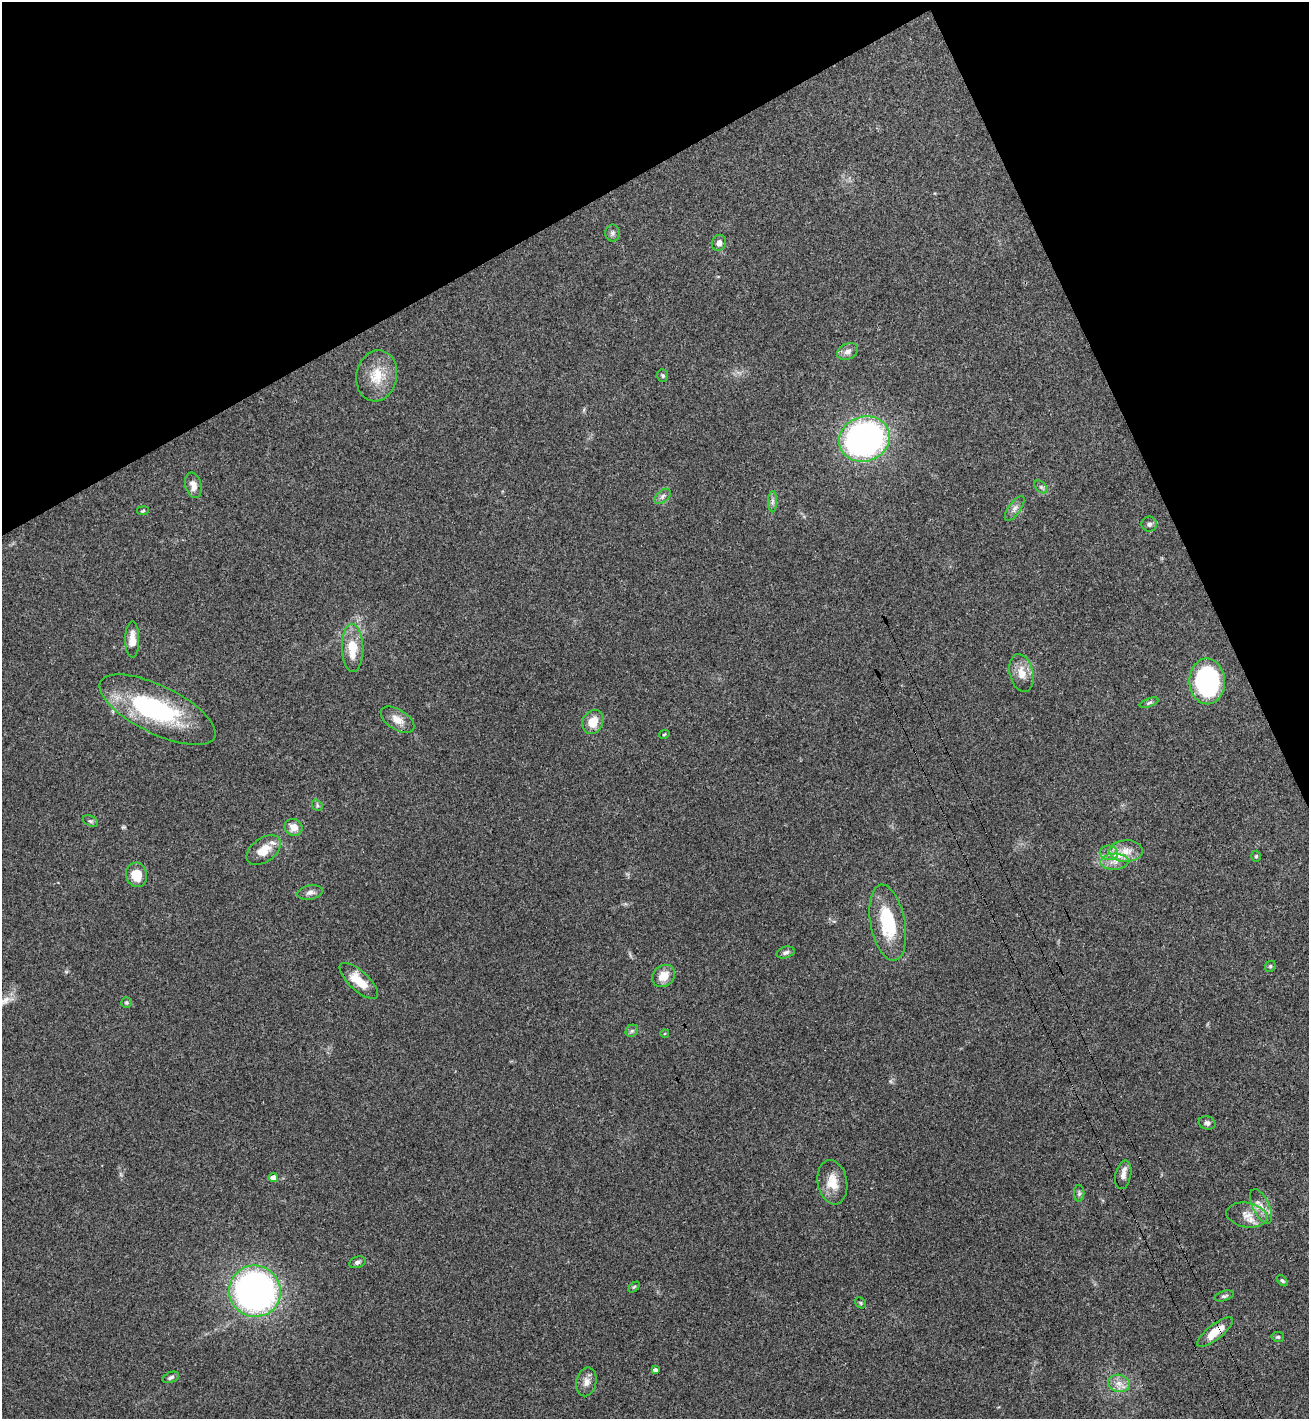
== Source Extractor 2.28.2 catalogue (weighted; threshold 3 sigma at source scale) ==
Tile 3 of 4 x 4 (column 3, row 1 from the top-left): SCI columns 2813-4119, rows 4305-5721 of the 5757 x 5771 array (HDU 1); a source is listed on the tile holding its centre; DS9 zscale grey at full resolution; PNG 1311 x 1421 px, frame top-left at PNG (2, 2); each listed source drawn as its Kron ellipse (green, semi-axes under 4 px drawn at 4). Shown black and unused: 22% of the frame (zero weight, under 3 of 4 exposures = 6% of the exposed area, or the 3 px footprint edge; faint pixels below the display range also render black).
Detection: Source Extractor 2.28.2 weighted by HDU 2 'WHT'; one run over the whole footprint, this tile lists its part. Background 0.0395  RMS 0.0054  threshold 0.0242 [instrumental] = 3 sigma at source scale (4.5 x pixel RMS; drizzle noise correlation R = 1.50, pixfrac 1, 0.05/0.05 arcsec/px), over >= 5 px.
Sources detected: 63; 1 inside a brighter object's white glare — neither listed nor drawn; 3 inside a brighter listed object's ellipse — not listed separately; the other 59 listed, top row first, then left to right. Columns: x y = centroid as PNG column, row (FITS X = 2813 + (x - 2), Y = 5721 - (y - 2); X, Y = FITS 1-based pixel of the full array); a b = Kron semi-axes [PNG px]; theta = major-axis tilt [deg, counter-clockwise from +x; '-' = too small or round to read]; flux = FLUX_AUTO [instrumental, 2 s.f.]
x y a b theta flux
612 233 8 7 - 1.7
719 243 8 7 - 2.8
848 351 11 7 25 2.9
663 375 6 5 - 1
377 376 26 20 80 14
864 439 26 22 19 170
193 485 13 8 -77 4.4
1041 487 8 5 -45 1.1
663 496 9 5 39 1.7
773 502 10 4 88 1.6
1015 508 14 6 54 2.5
143 511 6 3 9 0.55
1149 524 7 7 - 1.7
132 640 18 7 90 6.1
353 648 24 10 -89 14
1021 673 19 12 -77 7.1
1207 681 23 18 -88 88
1149 703 10 4 22 1.1
158 710 63 24 -26 67
397 720 19 10 -32 5.9
593 722 12 10 65 8.5
664 734 5 4 - 0.57
317 805 6 4 -50 0.93
90 821 8 5 -26 1.1
294 827 9 8 - 5.3
264 850 19 12 37 9.5
1126 851 17 11 1 6.8
1109 853 9 7 -4 2.8
1256 856 5 4 - 0.83
1115 862 14 8 2 4.5
137 875 12 10 -76 11
310 892 13 7 10 2.6
888 923 38 17 -79 29
786 952 9 5 16 1.7
1270 966 6 5 - 0.85
663 976 12 10 41 7.2
359 981 24 9 -42 11
126 1003 5 5 - 0.84
632 1031 7 5 43 1.2
665 1033 4 3 - 0.46
1207 1123 8 6 -15 1.7
1123 1175 14 7 78 3.1
273 1178 4 4 - 4.8
832 1182 22 14 -80 9.9
1079 1193 8 5 -90 1.2
1261 1206 18 8 -64 5
1247 1215 20 12 -10 6.5
357 1262 8 5 17 1.5
1282 1281 7 4 -44 0.88
634 1287 6 4 44 0.71
255 1291 26 25 - 220
1224 1296 10 5 16 1.2
861 1303 6 5 - 0.78
1215 1332 22 7 38 12
1278 1337 6 5 - 1
655 1370 4 4 - 1.8
171 1377 8 5 24 1.4
586 1382 14 10 78 3.9
1119 1383 11 8 -11 4.3
Overlapping masked pixels (flux is a lower limit): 1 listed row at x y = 1215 1332